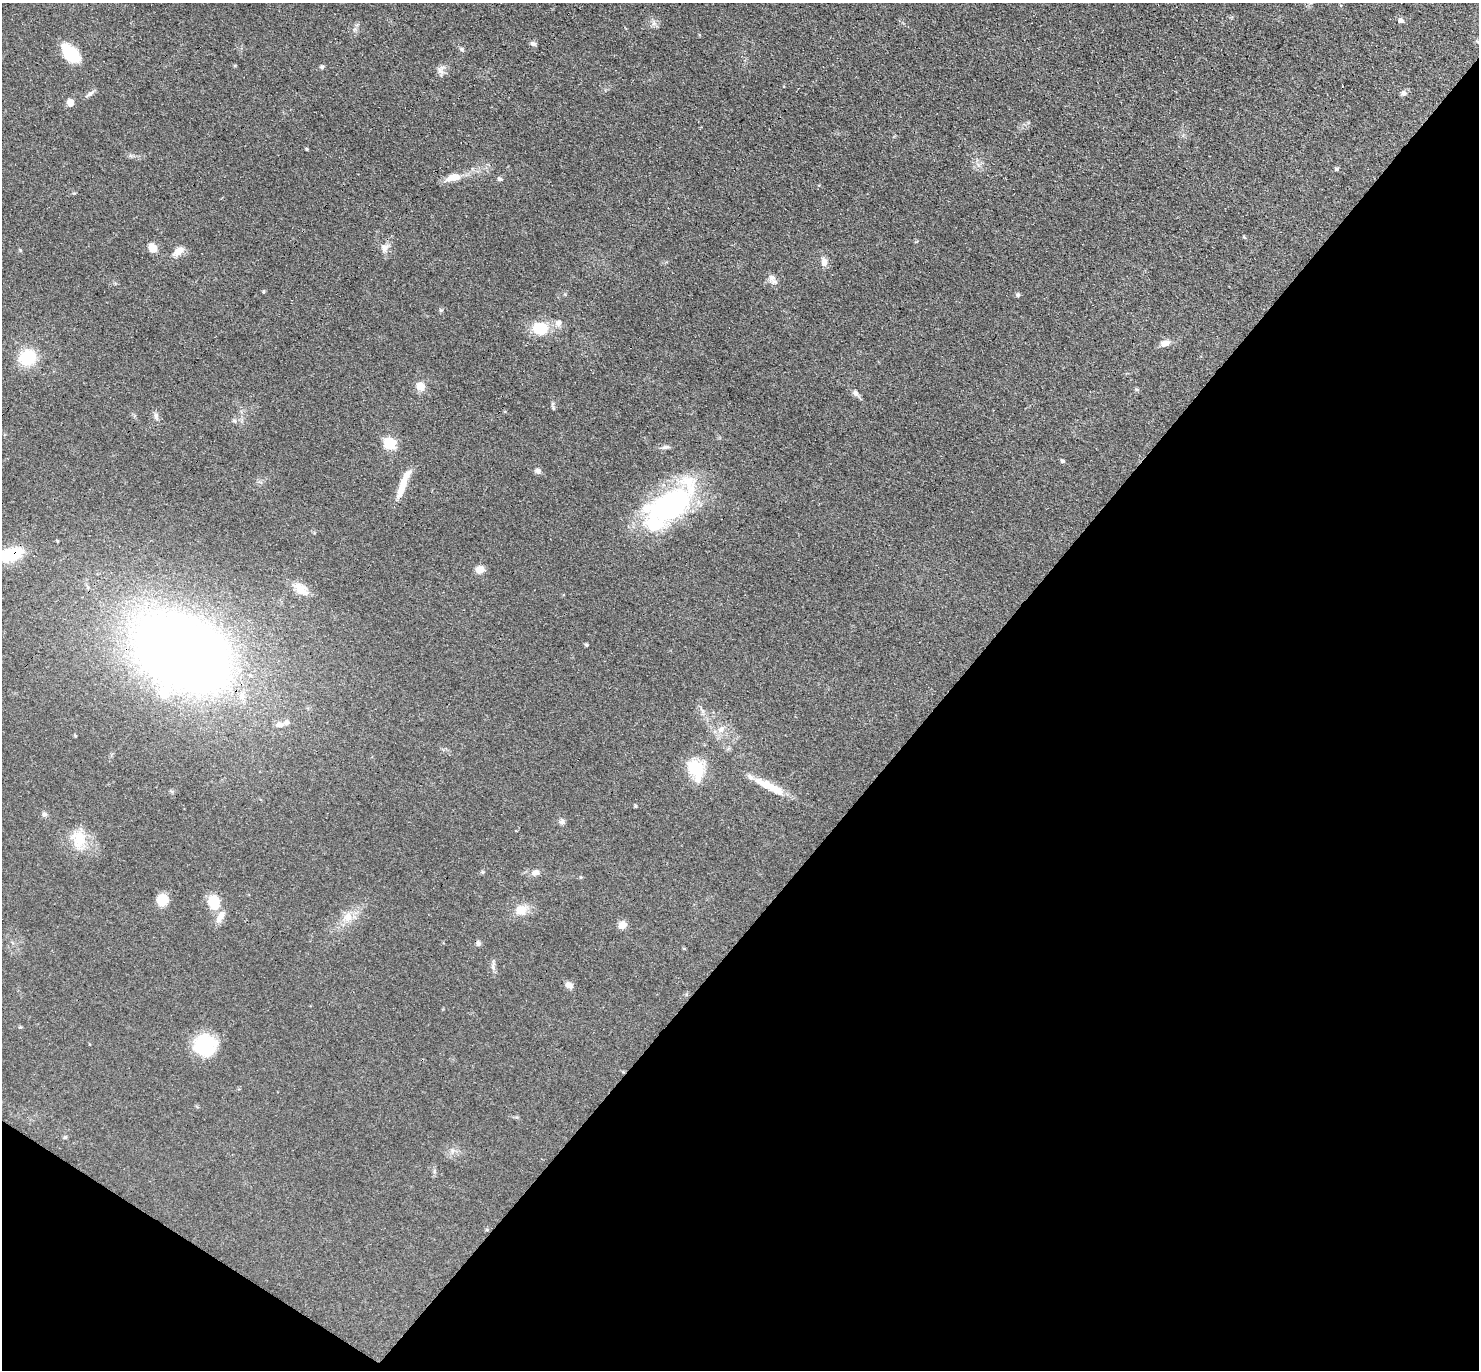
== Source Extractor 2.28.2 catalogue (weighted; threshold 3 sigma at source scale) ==
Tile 15 of 4 x 4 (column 3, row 4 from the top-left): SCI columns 3085-4561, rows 297-1664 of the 6088 x 6079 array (HDU 1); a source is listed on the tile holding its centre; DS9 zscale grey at full resolution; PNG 1481 x 1372 px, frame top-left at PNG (2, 3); no overlay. Shown black and unused: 38% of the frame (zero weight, under 3 of 4 exposures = <1% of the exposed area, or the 3 px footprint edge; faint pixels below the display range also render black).
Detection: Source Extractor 2.28.2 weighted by HDU 2 'WHT'; one run over the whole footprint, this tile lists its part. Background 0.0606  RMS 0.0057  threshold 0.0255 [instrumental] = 3 sigma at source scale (4.5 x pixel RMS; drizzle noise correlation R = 1.50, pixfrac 1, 0.05/0.05 arcsec/px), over >= 5 px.
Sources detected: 68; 2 inside a brighter object's white glare — not listed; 3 inside a brighter listed object's ellipse — not listed separately; the other 63 listed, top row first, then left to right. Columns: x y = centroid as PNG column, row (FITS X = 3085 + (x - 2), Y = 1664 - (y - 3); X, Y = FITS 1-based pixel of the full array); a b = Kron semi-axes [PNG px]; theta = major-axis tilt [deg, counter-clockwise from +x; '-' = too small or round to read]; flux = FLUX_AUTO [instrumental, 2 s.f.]
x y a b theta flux
1401 20 6 5 - 2.7
1478 41 8 3 -19 0.83
533 44 8 6 -22 1.5
70 53 22 12 -47 19
322 67 7 5 22 0.97
1403 93 7 7 - 1.7
89 94 14 5 34 1.8
70 102 5 5 - 7
307 149 4 3 - 0.56
1337 169 6 5 - 0.98
453 177 21 10 15 7.1
499 179 6 5 - 1.3
1244 237 5 4 - 0.67
152 248 6 5 - 17
385 248 12 9 55 3.5
20 250 5 4 - 0.55
178 251 16 9 39 4.5
824 262 13 8 -84 3.2
771 277 10 10 - 3.1
263 291 4 4 - 0.68
1017 295 7 5 -2 0.93
441 310 6 4 -32 0.68
558 323 9 8 - 2.9
541 328 16 13 -3 16
1164 343 11 8 17 3.7
27 357 20 19 - 19
420 386 12 10 -55 5.2
855 393 9 7 -58 2.1
552 404 7 4 71 0.84
156 416 13 5 -73 1.8
234 420 5 5 - 1.1
389 444 6 6 - 55
666 447 12 5 7 1.7
1062 461 5 4 - 1.1
538 471 8 6 -30 1.7
403 483 40 8 69 10
672 505 71 31 49 89
57 541 5 3 - 0.48
11 555 27 14 21 24
480 569 11 8 9 4.3
301 589 19 14 -47 7
586 645 4 3 - 1
181 653 66 47 -34 810
280 724 13 8 7 3.2
721 729 11 8 32 4
695 769 9 7 -63 49
769 786 46 9 -26 13
635 806 4 4 - 0.71
44 814 7 6 - 1.6
562 822 9 6 -19 1.6
79 839 27 19 -81 15
535 873 10 8 19 3.4
162 900 12 11 - 9.4
214 902 13 10 -76 16
521 910 14 11 26 8.5
220 917 19 9 61 4.7
348 917 14 12 73 6.7
622 925 9 8 - 4.4
478 943 7 6 - 1.4
493 966 16 5 87 2.1
569 985 10 7 -32 3
205 1045 24 23 - 27
65 1137 5 5 - 0.77
Overlapping masked pixels (flux is a lower limit): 1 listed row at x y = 11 555
Isophote crosses this tile's border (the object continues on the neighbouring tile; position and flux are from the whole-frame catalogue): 2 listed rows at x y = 1478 41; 11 555
Unlisted compact peaks at least as high as the median listed source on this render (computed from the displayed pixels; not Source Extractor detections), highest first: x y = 462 49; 440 71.